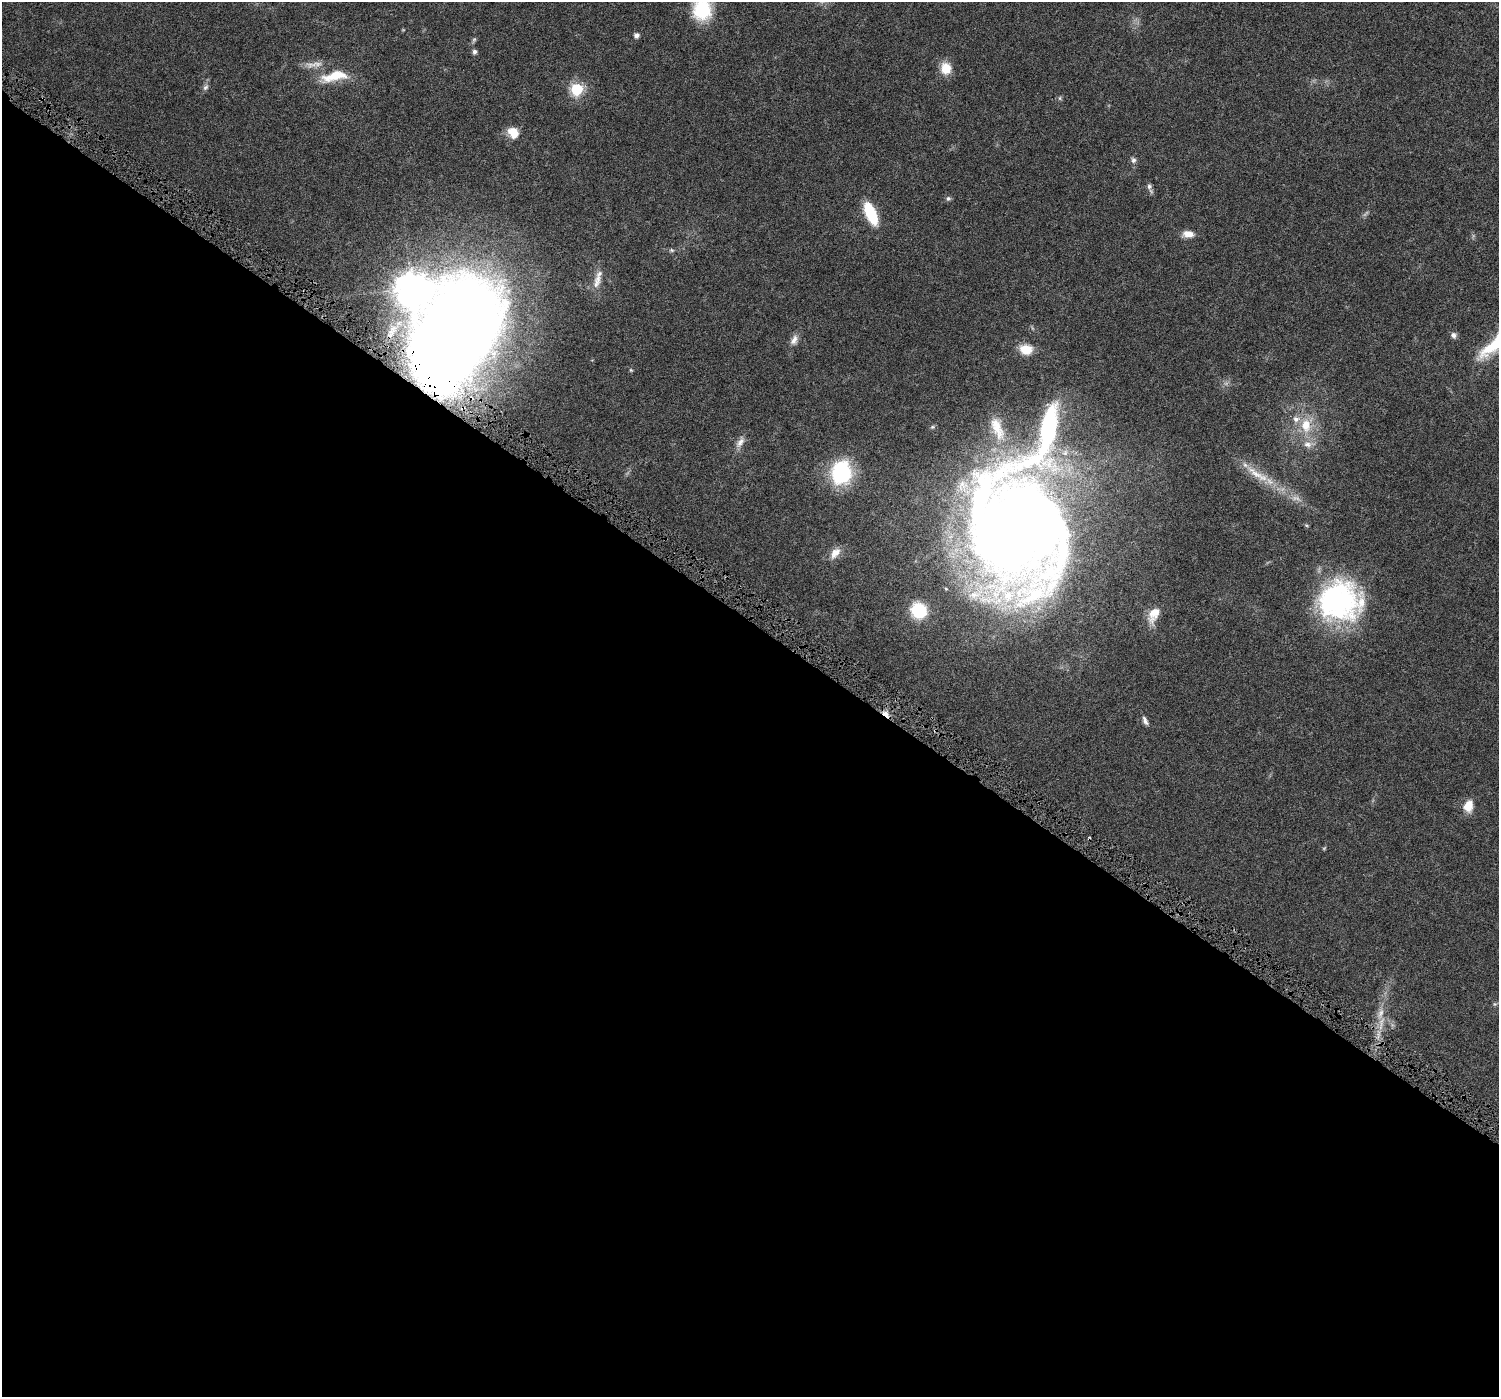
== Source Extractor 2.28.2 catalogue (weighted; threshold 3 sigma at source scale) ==
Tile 14 of 4 x 4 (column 2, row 4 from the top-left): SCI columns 1522-3018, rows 319-1713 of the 6108 x 6152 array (HDU 1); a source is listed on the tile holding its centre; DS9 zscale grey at full resolution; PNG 1501 x 1399 px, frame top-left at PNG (2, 2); no overlay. Shown black and unused: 56% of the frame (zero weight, under 5 of 10 exposures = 4% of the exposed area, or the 3 px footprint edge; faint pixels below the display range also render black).
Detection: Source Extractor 2.28.2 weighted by HDU 2 'WHT'; one run over the whole footprint, this tile lists its part. Background 0.0241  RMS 0.002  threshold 0.00802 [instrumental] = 3 sigma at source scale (4.09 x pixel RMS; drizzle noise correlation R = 1.36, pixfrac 0.8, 0.0396/0.0396 arcsec/px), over >= 5 px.
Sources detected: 47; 5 too faint to see at this stretch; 1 cosmic-ray / hot-pixel residue — not listed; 4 inside a brighter listed object's ellipse — not listed separately; the other 37 listed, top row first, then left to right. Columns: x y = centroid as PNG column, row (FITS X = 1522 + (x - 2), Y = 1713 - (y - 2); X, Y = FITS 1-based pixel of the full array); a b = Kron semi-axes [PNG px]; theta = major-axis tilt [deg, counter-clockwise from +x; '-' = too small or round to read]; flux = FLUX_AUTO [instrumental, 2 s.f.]
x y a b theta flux
702 9 25 21 -87 9.4
636 35 5 5 - 0.81
474 52 5 5 - 0.58
946 68 13 11 -81 3.2
335 76 33 12 12 5.4
206 87 10 6 56 0.59
577 89 6 6 - 22
1060 98 6 4 90 0.27
513 133 14 11 -52 2.7
1133 160 8 6 -76 0.58
1149 186 8 6 87 0.56
948 198 7 7 - 0.4
871 213 21 9 -66 8.1
1188 234 13 8 -5 1.7
672 250 7 5 -2 0.35
597 281 24 10 72 2.3
411 289 10 10 - 310
455 334 90 56 62 390
1454 335 8 7 - 0.66
794 340 15 9 61 1.2
1026 349 15 12 -8 3.3
631 370 5 4 - 0.21
1306 425 24 17 81 5.6
740 442 18 8 58 1.3
841 473 26 22 82 15
1257 474 47 11 -33 5.2
1306 525 6 4 -43 0.23
1017 528 114 86 -77 330
835 553 17 10 51 1.7
1340 601 50 45 1 33
919 610 16 15 - 7.8
1154 614 22 12 64 3
886 714 12 5 -44 1.1
1145 721 11 5 -68 0.66
1468 806 15 11 75 2.4
1495 1004 6 5 - 0.27
1380 1014 22 9 76 2.6
Overlapping masked pixels (flux is a lower limit): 2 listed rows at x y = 455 334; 886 714
Isophote crosses this tile's border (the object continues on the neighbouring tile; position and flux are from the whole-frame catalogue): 1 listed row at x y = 702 9